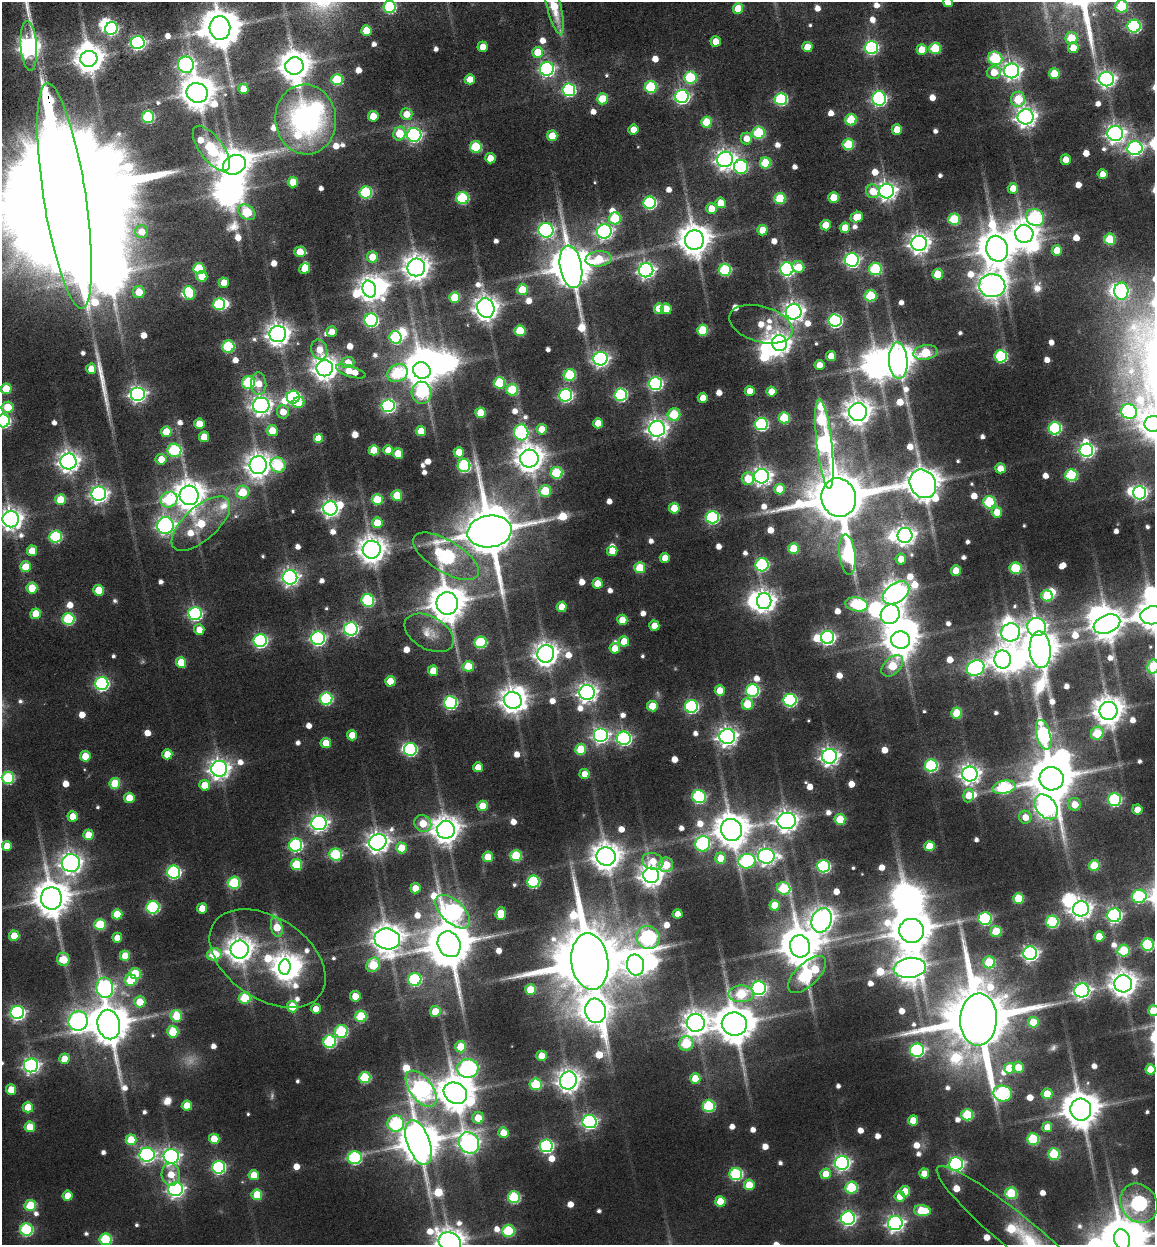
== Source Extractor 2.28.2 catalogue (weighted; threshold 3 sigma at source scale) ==
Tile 11 of 4 x 4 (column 3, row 3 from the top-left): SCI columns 2654-3806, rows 1383-2625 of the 5239 x 5277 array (HDU 1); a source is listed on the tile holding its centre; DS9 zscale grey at full resolution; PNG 1157 x 1247 px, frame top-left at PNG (2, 2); each listed source drawn as its Kron ellipse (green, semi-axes under 4 px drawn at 4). Shown black and unused: <1% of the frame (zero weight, under 3 of 6 exposures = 10% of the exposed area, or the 3 px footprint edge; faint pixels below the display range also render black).
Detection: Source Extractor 2.28.2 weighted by HDU 2 'WHT'; one run over the whole footprint, this tile lists its part. Background 0.0705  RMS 0.011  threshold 0.0466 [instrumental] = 3 sigma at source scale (4.09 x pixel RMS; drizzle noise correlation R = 1.36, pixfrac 0.8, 0.05/0.05 arcsec/px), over >= 5 px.
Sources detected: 753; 8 too faint to see at this stretch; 44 inside a brighter object's white glare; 1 long thin detection or spike segment (spike, bleed or trail) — neither listed nor drawn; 6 inside a brighter listed object's ellipse — not listed separately; of the other 694, all 500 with FLUX_AUTO >= 17.3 (the completeness limit of this list) listed and drawn (194 fainter detections not listed), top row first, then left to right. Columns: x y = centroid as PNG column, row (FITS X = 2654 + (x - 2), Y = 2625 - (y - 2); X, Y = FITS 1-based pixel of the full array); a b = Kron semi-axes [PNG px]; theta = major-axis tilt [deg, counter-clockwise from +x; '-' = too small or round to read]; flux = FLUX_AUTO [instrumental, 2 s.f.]
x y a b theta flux
948 2 5 5 - 26
554 6 29 7 -76 44
1122 6 6 6 - 94
390 7 6 6 - 170
738 8 5 5 - 39
1134 26 6 6 - 200
111 28 6 6 - 200
220 28 12 10 -88 4100
366 30 5 5 - 34
1071 38 6 6 - 40
716 41 5 5 - 23
138 42 7 6 - 300
29 46 25 8 -86 850
483 47 5 5 - 19
807 47 5 5 - 27
871 47 6 6 - 230
935 48 5 5 - 78
1073 48 5 5 - 25
922 50 5 5 - 36
537 52 5 5 - 32
995 58 7 6 - 130
89 59 8 8 - 1900
186 65 8 8 - 450
294 66 9 8 - 2400
547 69 7 6 - 370
1012 71 7 7 - 640
994 72 7 6 - 24
1054 74 5 5 - 45
690 77 6 6 - 120
470 79 5 5 - 24
1107 79 7 7 - 560
337 80 6 5 - 77
651 87 6 6 - 120
243 89 5 5 - 25
569 90 6 6 - 200
197 93 11 9 -21 2800
682 96 7 6 - 330
602 99 5 5 - 53
781 99 6 6 - 180
879 99 7 7 - 320
1018 99 7 7 - 55
406 114 6 5 - 24
373 116 5 5 - 30
148 117 6 6 - 140
1026 117 8 7 - 880
306 119 35 30 -84 310
851 120 5 5 - 73
707 122 5 5 - 61
633 129 5 5 - 20
897 129 5 5 - 23
759 133 6 6 - 110
399 134 7 6 - 47
1115 134 8 7 - 710
414 135 7 7 - 360
552 136 5 5 - 34
746 138 6 5 - 17
848 144 5 5 - 77
476 147 6 6 - 92
211 148 27 11 -54 150
1135 148 7 7 - 410
490 158 5 5 - 24
725 159 8 7 - 840
1066 159 5 5 - 18
765 163 5 5 - 64
234 165 12 9 25 2600
741 167 7 7 - 190
1103 174 5 5 - 20
293 182 5 5 - 30
1013 188 5 5 - 19
873 191 7 6 - 24
887 191 7 7 - 740
366 192 6 6 - 150
65 196 114 21 -81 160000
834 197 5 5 - 37
462 198 6 6 - 130
780 198 5 5 - 68
650 203 6 6 - 200
721 203 5 5 - 28
711 209 5 5 - 24
247 212 9 7 -38 71
857 217 6 5 - 29
1035 217 9 8 - 190
615 218 6 6 - 75
954 219 6 6 - 76
826 225 5 5 - 30
845 228 5 5 - 26
546 230 7 7 - 350
762 230 5 5 - 27
604 231 7 7 - 430
141 232 6 6 - 19
1024 234 9 8 - 1700
1110 239 5 5 - 71
694 240 10 9 - 2500
919 243 8 7 - 910
997 249 13 10 -76 3700
1057 250 5 5 - 29
300 252 6 5 - 30
372 257 5 5 - 27
599 259 13 7 6 53
852 260 7 7 - 350
416 267 9 9 - 1500
571 267 21 11 -80 5300
798 267 6 6 - 29
199 268 5 5 - 68
304 269 6 5 - 29
787 269 6 6 - 310
875 269 6 6 - 120
646 270 7 7 - 510
725 270 6 6 - 130
938 274 5 5 - 53
202 276 5 5 - 28
224 283 5 5 - 23
992 286 13 11 -3 1800
369 289 8 6 -74 970
522 290 5 5 - 51
1121 291 8 7 - 230
139 292 6 6 - 29
189 293 7 5 -71 64
871 296 6 5 - 80
455 297 5 5 - 49
219 304 6 6 - 100
486 308 10 8 -70 1500
659 308 5 5 - 24
666 309 5 5 - 30
794 312 8 7 - 800
371 320 7 6 - 240
835 320 6 6 - 250
761 324 32 18 -16 36
703 330 5 5 - 65
520 331 5 5 - 65
332 332 5 5 - 19
278 334 8 8 - 1200
396 337 6 6 - 140
780 343 8 7 - 960
228 346 6 6 - 110
319 350 10 8 -74 21
925 352 12 7 9 70
831 356 5 5 - 24
1001 356 6 6 - 140
600 359 7 7 - 450
898 360 18 9 -87 2400
348 362 6 5 - 21
819 365 5 5 - 19
325 368 8 8 - 1400
91 369 5 5 - 23
351 371 15 5 -18 33
422 371 9 8 - 3100
397 373 11 8 28 120
570 375 6 6 - 100
248 382 6 6 - 130
499 383 6 5 - 81
655 383 6 6 - 260
259 384 11 8 -87 21
6 389 5 5 - 41
512 390 6 5 - 75
750 391 5 5 - 17
771 392 5 5 - 23
422 393 11 10 - 130
137 394 7 7 - 500
565 395 6 6 - 270
621 395 6 6 - 180
293 397 6 6 - 210
703 398 5 5 - 20
298 403 6 5 - 31
261 405 8 8 - 770
388 406 6 6 - 270
7 407 6 5 - 38
283 412 6 6 - 22
858 412 9 9 - 1600
1129 412 8 7 - 250
481 413 5 5 - 44
674 415 6 6 - 71
784 418 5 5 - 76
3 421 6 6 - 250
598 423 5 5 - 28
199 424 5 5 - 24
761 424 6 6 - 200
1153 424 8 8 - 1300
1055 428 6 6 - 170
542 429 5 5 - 26
657 429 8 8 - 820
272 430 5 5 - 35
421 431 5 5 - 28
166 432 5 5 - 39
521 432 8 7 - 230
204 437 5 5 - 28
318 439 5 5 - 34
824 444 45 7 -84 700
174 450 7 6 - 150
374 450 5 5 - 42
388 450 5 5 - 18
1086 450 7 6 - 360
459 452 5 5 - 27
398 454 5 5 - 38
161 459 5 5 - 22
529 459 9 9 - 1900
68 461 8 8 - 930
258 465 9 8 - 1400
278 465 8 7 - 110
464 466 6 6 - 160
1000 468 5 5 - 17
557 473 6 6 - 100
1071 475 6 6 - 120
762 476 7 7 - 670
748 479 6 6 - 37
923 484 15 12 -59 3000
780 489 5 5 - 40
545 491 6 5 - 64
243 492 6 6 - 46
1139 492 7 6 - 330
99 494 7 7 - 580
189 495 10 9 - 2200
397 495 5 5 - 46
839 498 19 17 -75 13000
169 499 9 7 31 120
377 499 5 5 - 65
60 500 5 5 - 42
989 502 6 6 - 110
330 508 7 7 - 580
674 508 5 5 - 44
997 512 5 5 - 23
712 517 6 6 - 210
11 519 8 8 - 1000
377 523 5 5 - 34
201 524 36 16 42 90
165 525 8 8 - 580
489 531 22 16 8 8700
905 535 7 7 - 760
56 536 6 6 - 150
793 549 5 5 - 57
372 550 9 9 - 1700
32 551 5 5 - 33
612 551 5 4 - 20
847 555 20 8 -84 170
446 556 37 16 -31 300
665 558 5 5 - 18
901 559 5 5 - 21
762 565 7 6 - 180
26 567 5 5 - 36
640 568 5 5 - 57
1015 568 6 5 - 81
956 571 5 5 - 29
290 577 7 7 - 540
597 583 5 5 - 28
32 588 5 5 - 40
99 590 5 5 - 40
896 593 15 9 36 1200
1047 596 6 5 - 68
368 600 7 6 - 140
764 601 8 7 - 1100
447 603 11 11 - 3500
857 604 11 7 -11 130
562 607 5 5 - 26
36 614 5 5 - 37
195 614 6 6 - 270
890 614 10 9 - 780
1153 615 13 9 6 2200
68 619 6 6 - 120
622 620 5 5 - 30
1107 624 14 9 23 2500
654 626 5 5 - 19
1036 627 9 9 - 590
351 629 7 6 - 320
199 630 5 5 - 18
1011 632 9 9 - 600
429 633 27 16 -29 22
827 637 6 6 - 340
318 638 7 6 - 330
901 640 9 8 - 2700
260 641 7 6 - 260
624 641 5 5 - 28
480 642 6 6 - 120
615 648 5 5 - 28
1040 650 18 10 -86 3100
546 654 9 8 - 1300
1003 659 9 8 - 1200
181 662 5 5 - 39
468 666 5 5 - 43
892 666 13 8 45 67
1153 666 7 5 77 41
976 668 9 7 30 450
433 671 5 5 - 28
390 681 5 5 - 29
102 684 6 6 - 250
752 690 6 6 - 190
720 691 5 5 - 30
587 692 8 7 - 790
326 698 6 6 - 150
513 700 9 8 - 1500
790 700 6 6 - 220
450 702 6 6 - 220
747 704 6 5 - 46
652 706 5 5 - 38
691 706 6 6 - 230
1108 711 9 9 - 2100
957 713 5 5 - 53
1097 733 7 6 - 68
352 735 5 5 - 25
600 735 7 7 - 420
1044 735 15 7 -75 270
727 736 8 7 - 810
624 738 7 6 - 320
326 743 5 5 - 28
410 749 6 6 - 190
581 749 5 5 - 53
167 754 5 5 - 24
85 756 5 5 - 31
829 756 7 7 - 710
931 766 6 6 - 160
478 767 5 5 - 20
219 769 8 8 - 880
584 774 5 5 - 20
970 774 8 7 - 840
8 778 6 6 - 130
1051 779 12 11 - 6200
115 783 5 5 - 58
205 785 5 5 - 31
1004 787 12 6 11 170
968 795 7 5 83 20
699 797 7 6 - 180
129 798 5 5 - 31
1114 799 6 6 - 170
1075 804 6 6 - 22
483 806 5 5 - 34
1046 807 14 9 -50 760
1137 810 5 5 - 20
73 816 5 5 - 24
1025 817 6 6 - 18
840 819 5 5 - 51
787 821 9 8 - 1000
319 823 7 7 - 540
423 823 9 8 - 40
446 830 9 9 - 1900
731 830 11 10 - 3000
88 835 5 5 - 32
378 842 9 8 - 1000
703 844 8 7 - 230
296 845 6 6 - 220
7 846 5 5 - 29
929 846 5 5 - 38
402 848 5 5 - 40
336 854 6 6 - 120
516 856 5 5 - 81
606 856 9 9 - 1900
766 856 8 7 - 610
488 857 5 5 - 35
721 858 5 5 - 30
653 861 11 8 -17 22
747 861 8 7 - 190
71 863 9 9 - 930
296 864 5 5 - 64
666 865 7 7 - 41
1094 865 5 5 - 54
823 866 6 6 - 190
174 872 6 6 - 230
651 875 8 7 - 1200
533 882 6 6 - 150
234 883 6 6 - 120
415 888 5 5 - 24
784 888 7 6 - 97
1139 896 7 6 - 170
51 898 11 10 - 3500
1018 898 5 5 - 54
775 905 5 5 - 35
153 907 6 6 - 170
202 908 5 5 - 24
1081 909 8 7 - 910
453 912 21 11 -43 590
117 914 5 5 - 40
501 914 6 5 - 35
678 914 5 4 - 18
1114 915 7 7 - 340
985 918 6 6 - 170
822 920 12 9 67 1300
1052 922 6 6 - 130
100 924 6 5 - 73
277 927 10 5 -78 38
911 931 12 12 - 5000
996 931 5 5 - 62
14 936 5 5 - 30
1099 937 5 5 - 35
117 938 5 5 - 19
648 938 12 11 - 390
387 939 13 10 -10 2300
449 944 13 11 -64 6400
1148 945 6 6 - 140
800 946 11 10 - 4500
240 950 9 9 - 1600
1124 951 6 6 - 75
1030 953 7 6 - 450
214 954 7 6 - 70
125 956 5 5 - 37
268 958 64 41 -34 150
63 959 6 6 - 34
590 961 28 18 -83 20000
989 962 6 6 - 68
373 965 8 6 57 75
635 965 10 8 -78 880
285 967 7 6 - 1100
910 968 16 10 6 2200
135 974 6 5 - 60
807 974 24 11 44 170
415 979 6 6 - 180
130 980 6 5 - 52
1123 984 9 8 - 1700
105 988 10 8 -81 370
759 988 7 7 - 330
530 990 5 5 - 45
1082 990 7 7 - 500
741 994 13 8 1 89
355 996 5 5 - 28
245 998 6 6 - 70
140 1002 5 5 - 33
292 1007 6 5 - 38
316 1009 5 5 - 18
435 1011 5 5 - 35
595 1011 12 10 -74 1600
1153 1011 5 5 - 29
17 1013 7 6 - 330
176 1016 6 5 - 55
361 1016 5 5 - 83
978 1019 26 18 87 17000
78 1021 10 9 - 610
1033 1022 5 5 - 38
696 1023 9 9 - 1400
734 1024 12 11 - 4300
109 1025 15 11 -78 5100
341 1031 6 6 - 140
173 1032 6 5 - 68
330 1042 6 6 - 160
686 1043 7 7 - 85
461 1047 5 5 - 42
917 1050 7 6 - 240
542 1056 5 5 - 28
64 1059 5 5 - 26
31 1065 7 7 - 420
1018 1067 6 5 - 26
468 1068 10 9 - 500
1009 1068 5 5 - 40
1150 1069 5 5 - 29
365 1078 6 5 - 97
695 1078 5 5 - 36
568 1081 9 8 - 1200
536 1084 6 6 - 76
11 1089 5 5 - 30
421 1089 21 11 -54 740
455 1093 12 10 -31 3200
1003 1093 9 8 - 210
1047 1094 5 5 - 28
187 1106 5 5 - 31
709 1106 6 6 - 120
28 1107 5 5 - 39
1081 1110 11 10 - 3700
967 1115 6 5 - 85
478 1118 6 5 - 30
913 1120 5 5 - 28
589 1121 7 6 - 380
396 1123 8 8 - 160
30 1127 5 5 - 34
1047 1127 5 5 - 21
503 1132 5 5 - 25
214 1139 5 5 - 34
1033 1139 6 6 - 97
131 1140 5 5 - 43
419 1142 23 11 -70 4700
469 1143 11 9 -52 790
546 1146 6 6 - 250
1054 1154 6 6 - 82
147 1155 7 7 - 410
171 1156 8 7 - 520
355 1158 7 6 - 180
842 1163 7 7 - 410
956 1164 7 7 - 370
219 1167 6 6 - 220
924 1173 5 5 - 22
171 1174 11 9 -86 22
736 1174 6 6 - 150
826 1174 5 5 - 27
254 1175 5 5 - 28
749 1185 5 5 - 40
851 1187 6 6 - 93
175 1189 7 7 - 480
905 1191 5 5 - 31
1011 1193 6 6 - 71
257 1195 5 5 - 47
68 1196 5 5 - 27
900 1196 5 5 - 24
514 1197 6 6 - 110
720 1201 5 5 - 36
1139 1203 20 17 -54 390
30 1205 6 5 - 67
922 1211 8 5 -6 66
848 1218 7 7 - 350
895 1223 7 7 - 550
26 1229 6 6 - 150
508 1231 6 6 - 97
1018 1233 104 17 -39 160
106 1239 6 6 - 110
1122 1239 10 8 -71 4800
450 1242 11 9 -25 1900
Overlapping masked pixels (flux is a lower limit): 1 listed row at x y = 65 196
Isophote crosses this tile's border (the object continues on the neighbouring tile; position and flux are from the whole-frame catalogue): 21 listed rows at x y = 948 2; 554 6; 1122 6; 390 7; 220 28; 29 46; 65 196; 7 407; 3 421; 1153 424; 11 519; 1153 615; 1153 666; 8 778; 1148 945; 1153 1011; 1139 1203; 1018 1233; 106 1239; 1122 1239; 450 1242